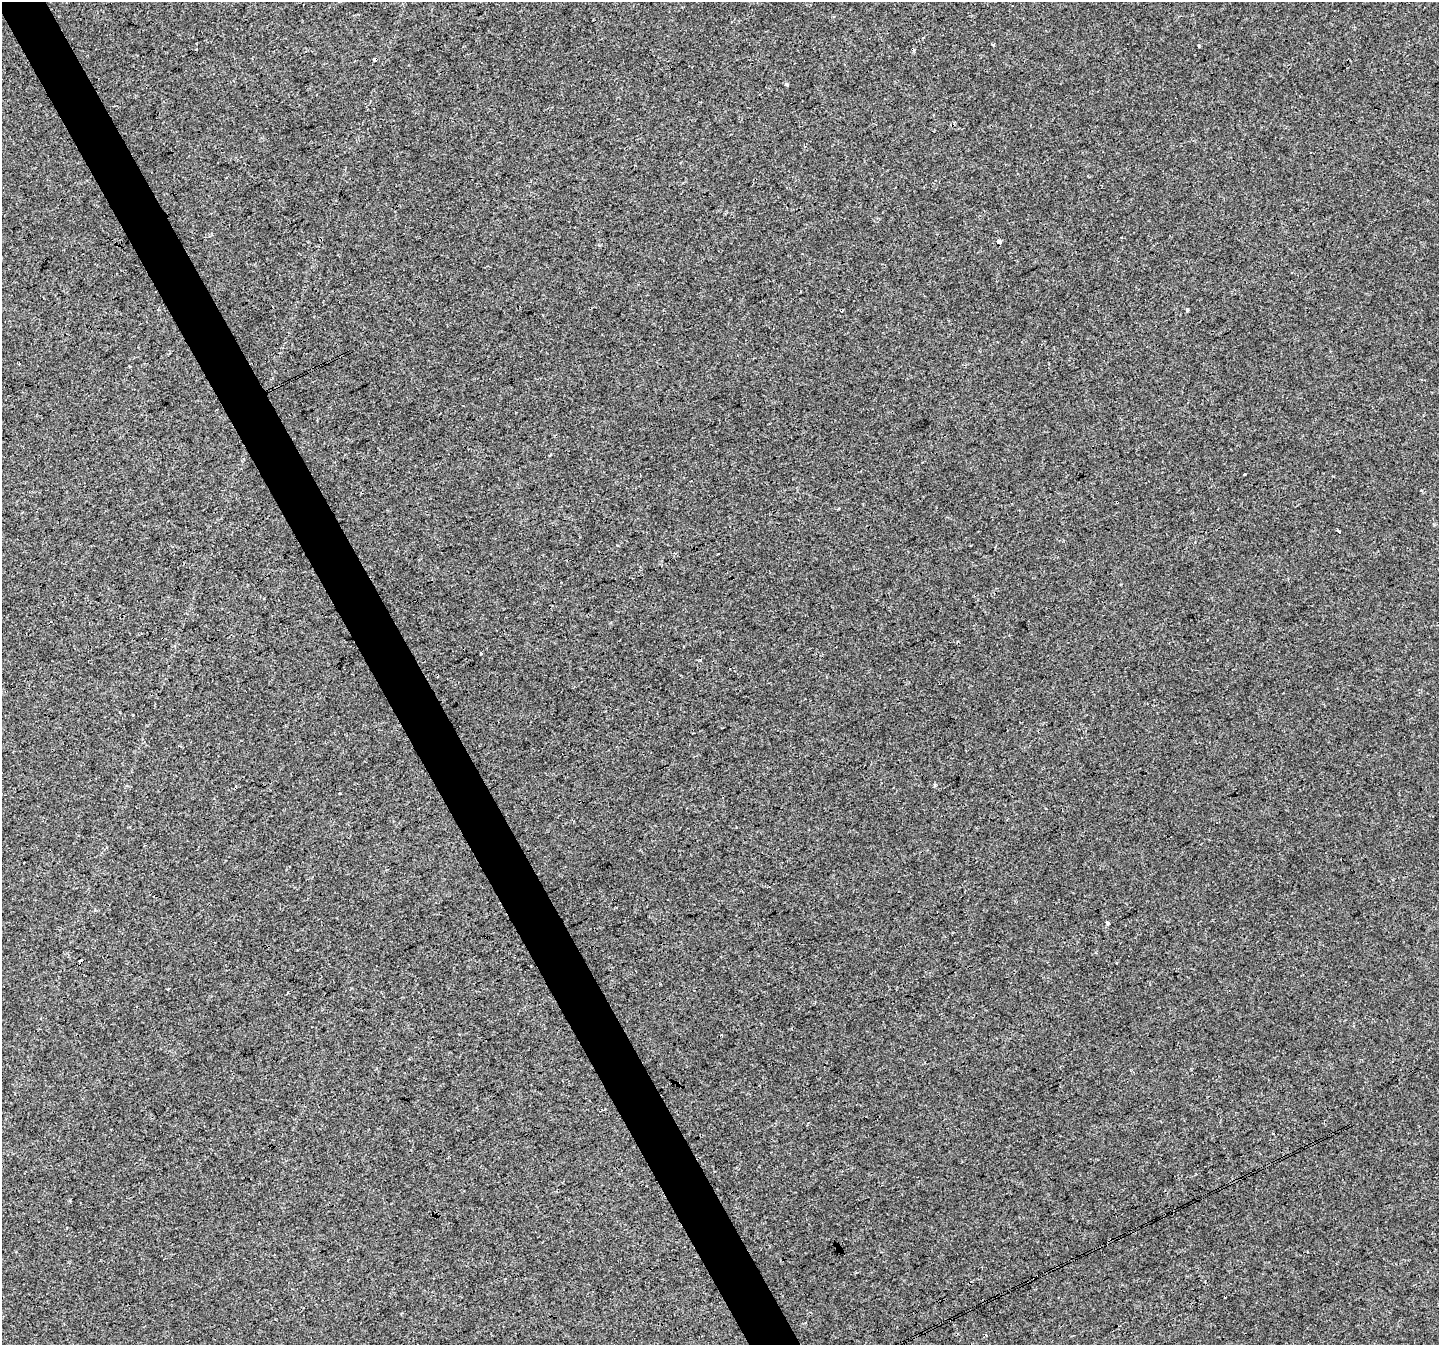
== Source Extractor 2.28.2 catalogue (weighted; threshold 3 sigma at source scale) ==
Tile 11 of 4 x 4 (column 3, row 3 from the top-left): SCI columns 2874-4310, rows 1443-2785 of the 5750 x 5629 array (HDU 1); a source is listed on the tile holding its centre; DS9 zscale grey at full resolution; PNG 1441 x 1347 px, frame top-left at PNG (2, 2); no overlay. Shown black and unused: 4% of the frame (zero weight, under 3 of 4 exposures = <1% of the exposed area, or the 3 px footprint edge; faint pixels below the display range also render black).
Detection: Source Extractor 2.28.2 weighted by HDU 2 'WHT'; one run over the whole footprint, this tile lists its part. Background 0.00784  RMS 0.0018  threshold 0.00832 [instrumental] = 3 sigma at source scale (4.5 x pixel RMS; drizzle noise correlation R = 1.50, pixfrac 1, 0.0396/0.0396 arcsec/px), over >= 5 px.
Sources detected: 21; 5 cosmic-ray / hot-pixel residue — not listed; the other 16 listed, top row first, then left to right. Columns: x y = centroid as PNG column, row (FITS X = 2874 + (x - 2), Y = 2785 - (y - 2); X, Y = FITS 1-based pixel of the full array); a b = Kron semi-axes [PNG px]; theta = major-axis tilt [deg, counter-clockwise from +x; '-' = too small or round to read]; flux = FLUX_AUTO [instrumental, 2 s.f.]
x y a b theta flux
993 45 3 3 - 0.19
1199 46 3 3 - 0.27
375 59 4 4 - 0.79
786 84 4 3 - 0.41
999 241 4 3 - 1.6
1187 310 3 3 - 0.47
19 364 3 2 - 0.34
550 455 3 2 - 0.2
1244 474 4 2 - 0.14
1421 490 3 3 - 0.19
1339 531 3 3 - 0.73
481 654 3 2 - 0.21
339 793 3 2 - 0.13
1107 923 4 3 - 0.84
169 988 3 3 - 3.3
722 1035 3 3 - 0.14
Overlapping masked pixels (flux is a lower limit): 1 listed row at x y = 375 59
Unlisted compact peaks at least as high as the median listed source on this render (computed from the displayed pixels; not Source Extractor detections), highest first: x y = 935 785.